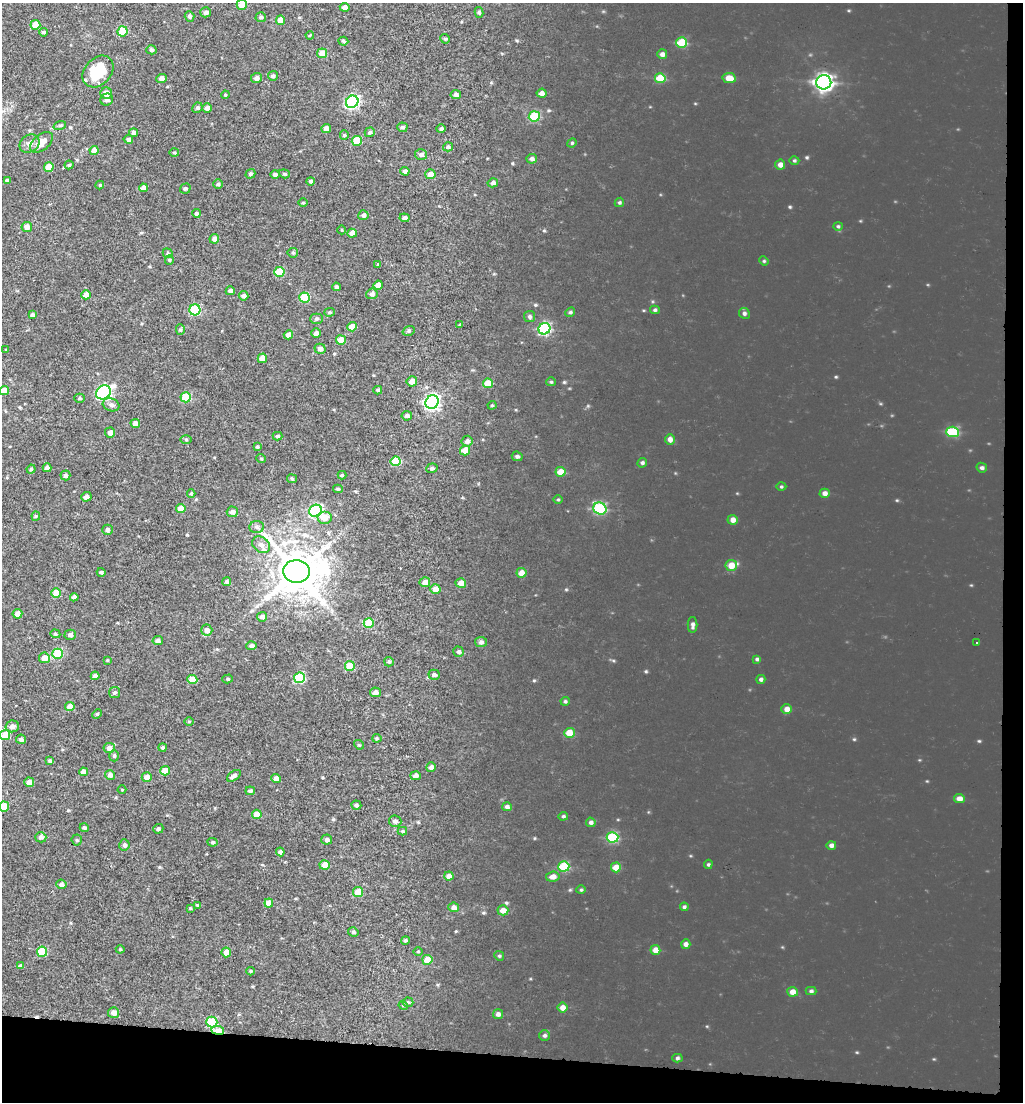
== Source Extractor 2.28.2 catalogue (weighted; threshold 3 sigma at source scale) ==
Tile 4 of 2 x 2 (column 2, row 2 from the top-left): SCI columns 2819-3839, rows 1369-2468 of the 4785 x 4449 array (HDU 1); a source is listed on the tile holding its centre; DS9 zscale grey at full resolution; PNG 1025 x 1104 px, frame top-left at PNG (2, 3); each listed source drawn as its Kron ellipse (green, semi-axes under 4 px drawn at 4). Shown black and unused: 6% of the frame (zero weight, under 3 of 5 exposures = <1% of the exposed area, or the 3 px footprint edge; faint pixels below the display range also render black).
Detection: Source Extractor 2.28.2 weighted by HDU 2 'WHT'; one run over the whole footprint, this tile lists its part. Background 0.00293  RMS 0.0025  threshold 0.0111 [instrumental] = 3 sigma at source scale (4.5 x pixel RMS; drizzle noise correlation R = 1.50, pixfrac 1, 0.0396/0.0396 arcsec/px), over >= 5 px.
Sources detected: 277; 1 cosmic-ray / hot-pixel residue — neither listed nor drawn; the other 276 listed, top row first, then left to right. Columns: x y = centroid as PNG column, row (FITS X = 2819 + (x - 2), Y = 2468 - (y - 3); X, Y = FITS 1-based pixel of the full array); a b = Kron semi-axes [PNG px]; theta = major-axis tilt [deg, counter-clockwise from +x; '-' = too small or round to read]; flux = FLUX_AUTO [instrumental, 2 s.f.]
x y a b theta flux
242 5 5 5 - 3.7
345 7 5 4 - 0.87
206 12 5 5 - 0.68
479 12 5 4 - 0.39
190 16 5 4 - 0.65
261 17 5 5 - 0.45
280 20 5 4 - 2.3
35 25 5 5 - 4
122 31 5 5 - 7.1
44 32 4 4 - 0.46
310 35 4 3 - 0.22
445 39 5 4 - 0.36
343 41 5 4 - 0.36
682 43 5 5 - 6.1
151 50 5 4 - 0.43
322 53 5 5 - 3.5
662 54 5 5 - 0.79
98 72 18 13 48 11
273 76 5 5 - 0.58
161 78 5 4 - 0.8
256 78 5 5 - 0.82
660 78 5 5 - 4.5
729 78 7 5 -11 2.2
824 82 7 7 - 62
106 93 6 6 - 1.7
542 93 5 4 - 0.9
225 95 4 3 - 0.21
456 95 5 4 - 0.62
107 100 6 6 - 0.68
352 102 6 6 - 38
197 108 5 5 - 0.41
207 108 5 4 - 0.94
534 116 5 5 - 10
60 125 6 4 20 0.35
402 127 5 4 - 0.53
326 129 5 4 - 1.3
441 129 4 4 - 0.52
370 132 5 4 - 0.48
133 133 4 4 - 0.66
344 135 5 4 - 0.3
128 139 4 4 - 0.61
357 141 5 5 - 5.4
41 142 13 7 40 2.4
572 143 5 4 - 0.26
29 144 10 8 33 1.2
448 147 5 4 - 0.46
94 150 4 4 - 1.7
174 153 5 3 - 0.26
421 154 6 5 - 0.83
532 159 5 5 - 0.59
794 160 5 3 - 0.25
69 165 4 4 - 0.35
780 165 5 5 - 0.95
49 167 5 5 - 3.2
405 171 4 4 - 0.73
250 174 5 4 - 0.49
275 174 5 4 - 0.58
284 174 5 4 - 0.32
430 174 5 5 - 1.8
7 181 4 3 - 0.6
311 181 4 4 - 0.59
493 183 5 4 - 0.61
218 184 4 4 - 0.41
100 185 4 4 - 0.25
143 188 4 4 - 1
185 189 5 5 - 0.38
619 202 5 4 - 0.31
303 203 5 3 - 0.22
196 213 4 4 - 0.41
363 215 5 5 - 0.67
405 218 5 4 - 0.85
838 226 4 4 - 0.29
27 227 5 5 - 1.4
342 230 4 3 - 0.2
352 233 5 4 - 1.4
214 239 5 5 - 1.2
168 253 5 4 - 0.36
293 253 5 5 - 0.34
169 260 4 4 - 0.27
764 261 5 4 - 0.23
378 264 4 3 - 0.3
279 272 5 5 - 6.5
378 285 4 4 - 1.7
336 287 4 4 - 0.43
230 291 4 4 - 0.71
372 294 6 5 - 0.71
86 295 4 4 - 2
244 296 5 4 - 0.53
305 298 5 5 - 7.7
195 310 5 5 - 13
655 310 5 4 - 0.37
330 312 5 4 - 0.35
570 312 5 4 - 0.34
744 313 5 5 - 0.46
32 315 4 4 - 0.59
530 316 5 5 - 0.45
317 319 6 5 - 0.43
460 325 4 3 - 0.22
352 327 5 4 - 2.5
544 329 6 5 - 21
180 330 5 4 - 0.36
409 331 6 4 20 0.39
316 333 5 5 - 0.71
288 335 4 4 - 1.2
341 340 5 5 - 3.5
320 349 5 5 - 0.77
6 350 3 3 - 0.21
262 358 5 4 - 1.6
412 381 5 5 - 1.6
551 382 5 4 - 0.25
488 383 5 5 - 3.6
4 390 4 4 - 2
378 390 4 3 - 0.33
103 392 8 6 41 42
186 397 5 5 - 8.8
80 398 5 4 - 0.36
432 402 7 6 - 59
111 405 8 6 -19 0.86
492 405 4 4 - 0.26
407 416 5 4 - 0.63
135 423 5 4 - 1.1
952 432 6 5 - 9.6
110 433 5 5 - 1
277 436 5 4 - 0.41
186 439 6 4 -1 0.27
670 439 5 5 - 0.99
467 441 5 5 - 0.88
257 447 4 4 - 0.28
465 450 5 5 - 3.1
517 456 5 4 - 0.48
261 458 5 3 - 0.24
395 461 5 5 - 6
642 463 5 4 - 0.44
47 468 4 4 - 1.2
432 468 6 5 - 0.51
982 468 5 4 - 0.47
31 469 4 4 - 0.33
560 472 5 5 - 2.6
65 475 5 5 - 0.53
342 475 4 4 - 0.31
292 479 5 4 - 0.3
781 487 5 3 - 0.25
338 489 5 4 - 0.38
191 493 4 4 - 0.3
825 493 5 4 - 0.89
86 497 5 4 - 0.94
558 499 5 3 - 0.23
600 508 7 5 -27 16
181 509 4 4 - 3.1
316 511 6 6 - 28
232 512 5 5 - 0.89
36 516 4 4 - 0.29
325 518 7 6 - 1.9
733 520 5 5 - 1.1
257 527 7 6 - 0.69
107 530 5 5 - 0.6
261 545 9 7 -43 1.5
731 565 5 5 - 2.4
296 571 13 11 -5 900
101 572 4 3 - 0.38
521 573 5 5 - 1.7
227 582 4 4 - 0.53
425 582 5 5 - 1.4
461 583 5 4 - 1.6
435 589 5 5 - 1.7
56 593 5 5 - 3.4
74 597 4 4 - 0.8
17 614 5 4 - 1.9
262 617 5 4 - 0.85
369 623 5 5 - 6.4
692 625 8 5 90 0.62
207 630 5 5 - 1.4
55 634 5 4 - 0.33
70 635 5 5 - 0.69
158 641 5 4 - 0.65
481 642 6 5 - 0.64
977 642 3 2 - 0.31
251 646 5 4 - 0.66
459 652 5 5 - 0.52
58 654 5 5 - 8.2
44 658 5 5 - 2
757 659 4 4 - 0.33
107 660 3 3 - 0.22
389 662 5 5 - 0.4
350 666 5 5 - 7.1
434 675 6 5 - 0.52
95 676 4 4 - 0.74
299 678 5 5 - 14
192 679 5 4 - 4
228 679 5 4 - 0.34
761 679 4 4 - 0.46
114 692 5 5 - 0.43
375 692 5 4 - 0.97
565 701 5 4 - 0.32
70 706 5 4 - 1.9
787 709 5 5 - 1.2
97 714 5 3 - 0.24
189 721 5 3 - 0.22
12 726 6 6 - 1.1
569 733 5 5 - 2.9
5 735 5 5 - 7
377 738 4 4 - 0.27
21 739 5 4 - 0.69
359 745 5 4 - 0.27
109 748 5 5 - 1.3
162 748 4 4 - 0.37
114 756 5 4 - 0.37
50 761 4 3 - 0.47
431 767 5 4 - 0.74
165 771 5 4 - 2.5
83 772 4 4 - 1.5
110 775 5 5 - 0.88
234 776 8 4 35 0.77
416 776 5 4 - 0.84
147 777 5 4 - 1.3
276 778 5 4 - 1.5
29 782 5 4 - 1.4
122 790 4 3 - 0.18
250 791 5 4 - 0.52
959 799 5 4 - 1.3
356 805 5 4 - 0.56
4 807 5 5 - 4.7
507 807 5 4 - 0.61
257 814 5 4 - 2.9
563 816 5 4 - 0.31
395 821 6 5 - 0.71
591 822 5 4 - 0.55
84 828 4 4 - 0.41
158 829 5 4 - 0.44
402 831 4 4 - 0.29
41 837 5 5 - 0.63
613 837 6 5 - 11
77 840 5 5 - 0.37
327 840 5 5 - 0.59
212 842 5 4 - 0.43
124 845 5 5 - 0.68
831 845 5 4 - 0.65
280 852 4 4 - 0.62
708 864 5 4 - 0.29
325 865 5 5 - 2.7
564 866 5 5 - 7.7
616 867 5 5 - 2.5
449 876 4 4 - 1.3
553 877 7 5 7 1.1
61 884 5 5 - 0.83
581 890 4 4 - 0.28
358 892 5 5 - 3.7
269 903 4 4 - 2.1
197 905 4 3 - 0.18
454 907 5 5 - 1.1
684 907 4 4 - 0.38
190 908 4 4 - 0.25
503 910 5 5 - 1.6
353 932 5 4 - 0.42
405 940 4 4 - 0.36
686 944 5 4 - 0.72
120 949 4 4 - 0.26
655 950 5 5 - 1.5
418 951 5 3 - 0.25
42 952 5 5 - 7.8
226 952 5 5 - 2
499 956 5 4 - 0.3
427 960 5 5 - 3.5
20 966 4 3 - 0.52
250 971 4 4 - 0.27
811 991 5 4 - 0.41
792 992 5 5 - 1.4
408 1002 5 4 - 0.31
403 1005 5 3 - 0.23
562 1007 5 5 - 1.3
114 1013 6 5 - 1.3
498 1014 5 5 - 0.7
212 1022 5 5 - 11
218 1030 6 4 -7 4.4
544 1035 5 5 - 0.43
677 1058 5 4 - 0.42
Overlapping masked pixels (flux is a lower limit): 1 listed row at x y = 218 1030
Isophote crosses this tile's border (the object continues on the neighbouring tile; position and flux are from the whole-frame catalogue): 2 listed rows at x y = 242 5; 4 807
Unlisted compact peaks at least as high as the median listed source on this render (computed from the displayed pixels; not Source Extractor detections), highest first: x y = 790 207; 807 157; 646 671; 979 741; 564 382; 836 377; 483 913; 549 110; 854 739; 534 680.